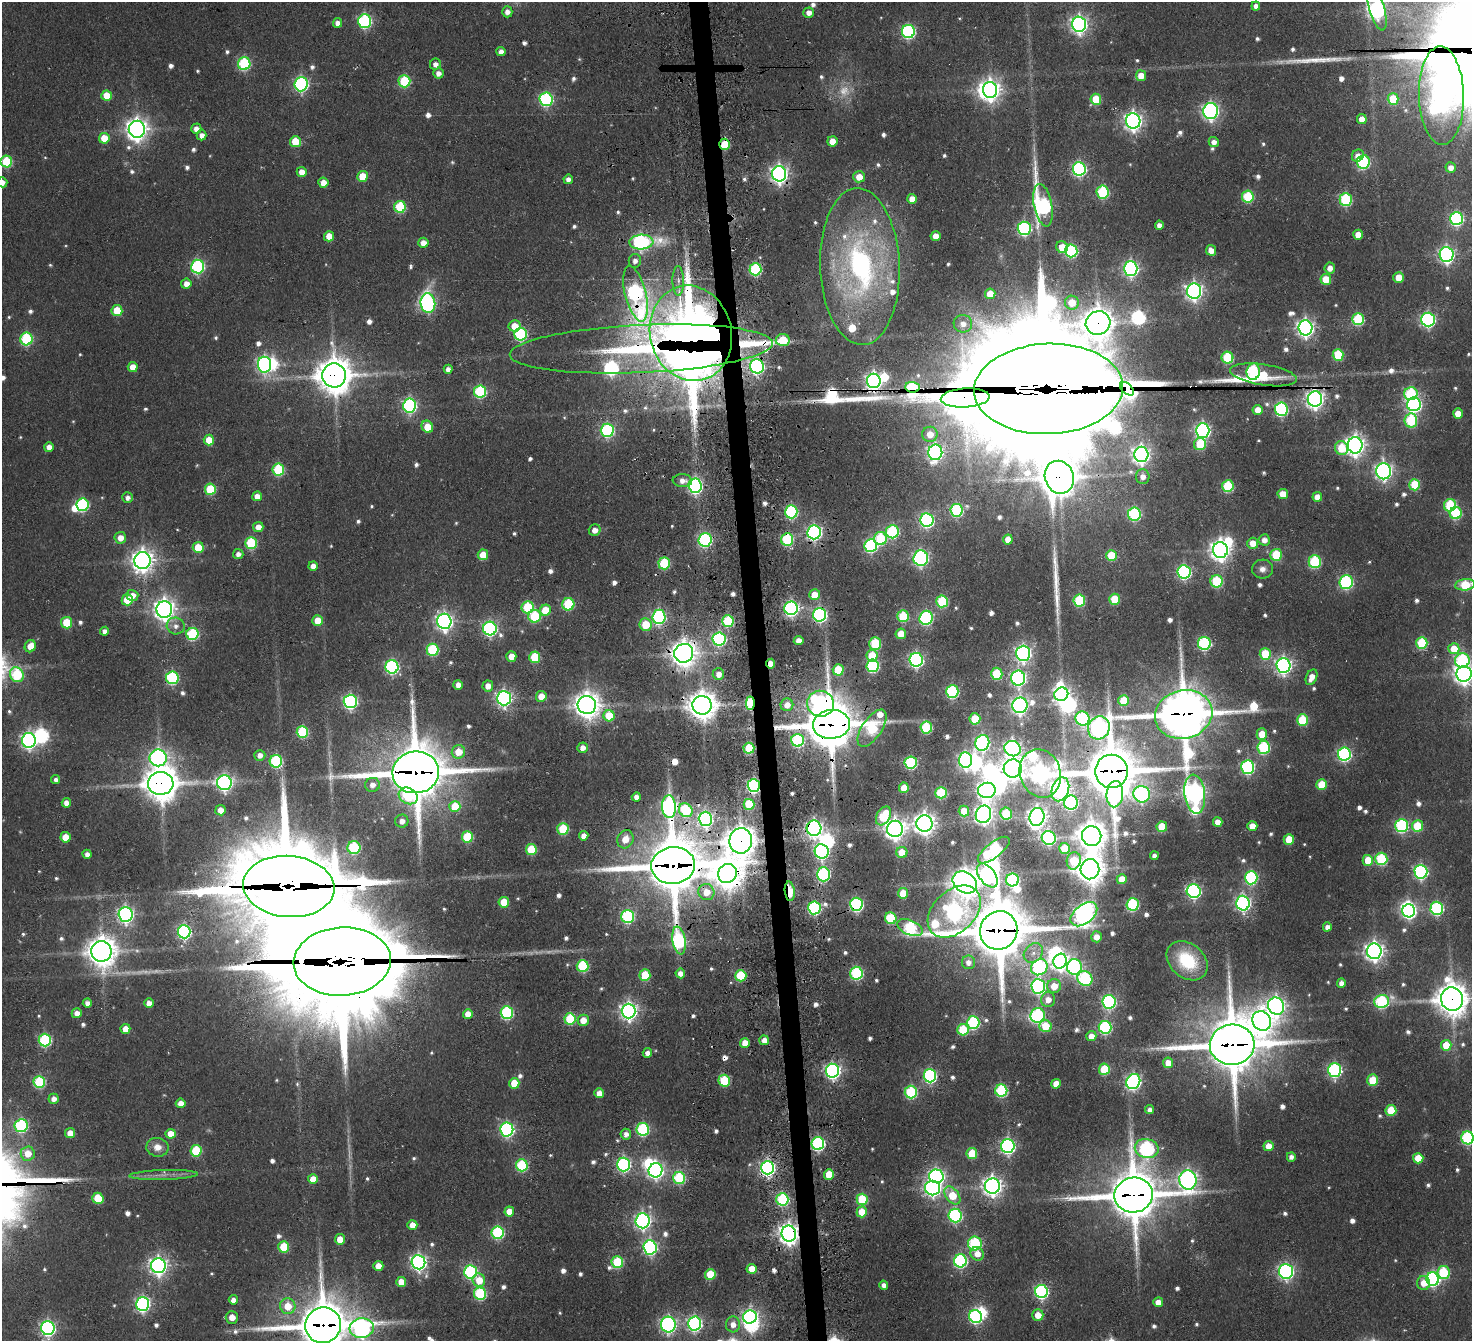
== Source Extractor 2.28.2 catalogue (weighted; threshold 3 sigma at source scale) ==
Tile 5 of 3 x 3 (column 2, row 2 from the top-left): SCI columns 1576-3045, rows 1589-2927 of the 4620 x 4603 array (HDU 1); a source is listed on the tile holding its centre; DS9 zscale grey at full resolution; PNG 1474 x 1343 px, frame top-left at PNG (2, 2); each listed source drawn as its Kron ellipse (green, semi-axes under 4 px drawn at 4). Shown black and unused: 2% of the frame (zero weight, under 3 of 4 exposures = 11% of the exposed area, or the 3 px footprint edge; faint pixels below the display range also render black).
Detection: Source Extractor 2.28.2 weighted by HDU 2 'WHT'; one run over the whole footprint, this tile lists its part. Background 0.287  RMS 0.012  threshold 0.0546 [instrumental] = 3 sigma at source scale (4.5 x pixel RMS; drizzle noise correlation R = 1.50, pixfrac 1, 0.05/0.05 arcsec/px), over >= 5 px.
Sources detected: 750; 9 too faint to see at this stretch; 21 inside a brighter object's white glare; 5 cosmic-ray / hot-pixel residue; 3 long thin detections or spike segments (spike, bleed or trail) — neither listed nor drawn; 12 inside a brighter listed object's ellipse — not listed separately; of the other 700, all 500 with FLUX_AUTO >= 7.11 (the completeness limit of this list) listed and drawn (200 fainter detections not listed), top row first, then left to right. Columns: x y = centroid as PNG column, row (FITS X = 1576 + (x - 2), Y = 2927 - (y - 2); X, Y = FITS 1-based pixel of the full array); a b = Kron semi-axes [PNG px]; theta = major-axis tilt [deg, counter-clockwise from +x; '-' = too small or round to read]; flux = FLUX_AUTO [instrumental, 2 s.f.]
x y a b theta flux
1256 6 4 4 - 7.2
1377 8 23 7 -74 500
507 12 5 5 - 7.9
809 13 5 5 - 11
365 21 7 6 - 230
337 23 5 4 - 9
1079 24 7 7 - 610
908 31 6 6 - 240
501 52 4 4 - 7.9
244 64 6 6 - 160
435 64 5 5 - 7.5
438 73 5 5 - 8.6
1141 76 5 5 - 22
404 81 6 6 - 100
301 84 7 6 - 290
990 90 8 7 - 1000
107 96 5 5 - 31
1441 96 49 22 -88 1300
546 99 7 6 - 230
1096 99 5 5 - 50
1393 99 5 5 - 51
1211 111 8 7 - 450
1362 119 5 5 - 18
1133 121 8 7 - 670
137 129 8 8 - 1100
196 129 5 5 - 9.4
202 135 5 5 - 8.6
104 138 5 5 - 37
832 141 5 5 - 19
295 142 5 5 - 41
1214 142 5 5 - 8.1
725 144 5 5 - 42
1358 156 6 5 - 12
6 161 6 6 - 89
1363 162 7 6 - 180
1451 167 5 5 - 11
1079 169 7 6 - 280
302 172 5 5 - 15
779 174 8 7 - 670
362 176 5 5 - 31
859 177 6 5 - 20
568 179 5 4 - 7.4
2 182 5 5 - 8.3
323 183 5 5 - 16
1103 192 6 6 - 140
1248 197 6 6 - 100
912 199 5 5 - 17
1346 199 6 6 - 160
1043 205 21 9 -79 380
400 207 6 6 - 96
1457 219 6 6 - 230
1159 225 4 4 - 8.6
1024 228 6 6 - 260
1358 235 5 5 - 22
329 236 5 5 - 24
935 236 5 5 - 15
641 242 12 7 4 380
423 243 5 5 - 14
1062 247 6 5 - 25
1211 250 5 5 - 12
1071 251 6 6 - 190
1446 254 7 7 - 430
635 261 7 6 - 7.2
198 267 7 6 - 230
860 267 78 40 -88 390
1330 268 5 5 - 11
755 269 6 6 - 160
1131 269 7 6 - 380
1399 277 5 5 - 23
1326 279 5 5 - 34
678 281 15 5 -89 7.6
186 284 5 5 - 11
1194 291 7 7 - 620
635 294 28 10 -76 400
990 294 5 5 - 26
428 303 9 7 -83 340
1072 303 7 7 - 27
117 311 5 5 - 41
1358 319 6 6 - 120
1428 320 7 6 - 330
1098 323 12 11 - 2200
963 324 9 9 - 11
514 326 6 5 - 24
1305 328 7 7 - 600
691 333 48 41 -76 1900
521 334 6 6 - 180
26 339 6 6 - 160
783 340 7 6 - 61
641 349 132 24 3 870
1338 355 6 5 - 83
1227 358 6 6 - 100
264 365 8 6 -82 410
757 366 7 7 - 310
133 367 5 5 - 19
448 369 4 4 - 8.4
1253 372 8 6 82 190
334 375 12 12 - 3200
1263 375 34 10 -9 51
874 381 7 7 - 560
912 387 7 5 -5 130
1048 389 74 45 2 88000
1127 389 8 5 -43 1600
480 391 6 6 - 160
1411 394 7 6 - 150
965 398 24 9 3 3500
1315 399 7 7 - 710
1414 404 7 7 - 370
410 405 7 6 - 300
1281 409 6 6 - 230
1258 410 5 5 - 15
1458 414 5 5 - 20
1411 420 7 6 - 120
427 427 6 5 - 32
607 430 7 6 - 240
1203 431 7 7 - 450
930 434 7 7 - 19
209 440 5 5 - 28
1200 444 6 6 - 57
1355 445 8 7 - 910
49 447 5 4 - 11
1341 448 7 6 - 40
935 452 8 7 - 440
1141 454 7 7 - 630
278 470 6 6 - 120
1384 471 8 7 - 540
1059 477 16 14 -71 3200
1143 477 7 6 - 11
682 481 9 6 -4 10
1415 485 5 5 - 70
695 486 7 6 - 360
1228 486 6 5 - 100
210 489 5 5 - 77
1283 494 5 5 - 24
257 496 5 5 - 14
128 497 5 5 - 7.1
1317 497 5 5 - 14
82 505 6 6 - 180
1450 505 6 6 - 110
956 510 6 6 - 180
791 512 6 6 - 210
1456 513 6 6 - 120
1134 514 6 6 - 180
927 520 7 6 - 290
258 527 5 5 - 13
595 530 6 5 - 11
814 532 7 7 - 370
892 532 6 6 - 160
120 538 6 6 - 15
880 538 6 6 - 110
787 539 6 6 - 140
1008 539 5 5 - 19
705 540 7 6 - 230
1264 540 5 5 - 11
251 543 6 5 - 110
1253 543 5 5 - 20
871 546 6 6 - 210
198 547 5 5 - 41
1220 550 8 7 - 920
238 554 5 5 - 7.6
483 555 5 5 - 31
1111 555 5 5 - 54
1276 555 6 5 - 77
921 558 7 7 - 330
143 561 8 8 - 1100
1315 562 6 6 - 150
664 563 6 5 - 100
313 566 5 4 - 11
1262 569 10 9 - 8.8
1184 572 7 6 - 270
1217 581 6 6 - 110
1346 582 7 6 - 210
1465 585 10 5 7 67
132 595 6 5 - 13
815 595 5 5 - 24
1115 599 5 5 - 50
127 600 5 5 - 51
1079 600 6 5 - 110
942 601 6 6 - 100
568 604 6 6 - 95
528 607 6 6 - 87
791 608 7 6 - 350
164 609 8 8 - 1100
545 610 5 5 - 37
820 615 7 6 - 300
535 616 6 6 - 100
903 616 6 5 - 85
659 617 7 6 - 260
926 618 7 6 - 240
317 620 5 5 - 24
444 621 7 7 - 600
728 621 6 5 - 110
67 623 6 5 - 51
645 625 6 6 - 41
176 626 9 8 - 8.8
490 629 7 6 - 300
104 631 4 4 - 7.2
192 634 6 6 - 150
901 634 5 5 - 25
719 639 6 6 - 250
799 641 5 4 - 12
1204 643 6 6 - 210
1422 643 6 5 - 94
875 644 6 6 - 86
30 646 6 5 - 19
1454 649 5 5 - 29
432 650 6 6 - 130
684 653 9 9 - 1700
1023 653 7 7 - 510
1265 654 6 5 - 64
872 655 6 5 - 39
511 656 5 5 - 18
535 657 5 5 - 74
916 660 7 6 - 350
1462 660 7 7 - 190
771 664 5 4 - 16
873 666 6 6 - 180
1283 666 7 7 - 530
392 667 7 6 - 270
838 670 5 5 - 63
718 674 6 5 - 13
997 674 6 6 - 79
1464 674 8 7 - 860
17 675 8 6 -59 130
1311 677 8 5 66 15
172 678 6 6 - 190
1018 678 7 7 - 380
458 685 5 4 - 11
488 686 5 5 - 13
952 692 6 6 - 200
1061 694 7 6 - 520
541 696 5 5 - 20
504 698 7 7 - 480
350 701 7 6 - 310
1124 701 5 5 - 52
750 703 6 4 89 140
820 704 13 13 - 450
587 705 9 9 - 1700
702 705 9 9 - 2000
787 705 6 6 - 14
1020 705 8 7 - 550
1184 714 29 24 14 6500
609 716 5 5 - 47
975 719 5 5 - 54
1082 719 7 7 - 180
1302 720 6 5 - 80
831 724 18 14 6 8200
926 727 6 6 - 120
872 728 21 10 56 140
1099 728 12 10 63 580
302 732 6 6 - 110
1262 734 5 5 - 30
29 740 7 7 - 470
797 740 6 6 - 160
982 743 8 7 - 320
1264 747 6 6 - 140
583 748 5 5 - 11
749 748 5 5 - 75
1013 749 8 7 - 500
458 752 7 6 - 27
1344 754 6 6 - 280
260 755 5 5 - 9.7
158 758 8 8 - 490
965 760 7 6 - 390
276 761 6 6 - 160
911 762 6 6 - 170
1248 767 6 6 - 270
1013 768 9 9 - 1100
1112 771 16 16 - 6600
416 772 23 21 6 8100
1040 773 24 20 -71 850
56 780 4 4 - 7.2
161 783 13 11 1 2900
224 783 7 7 - 470
372 785 7 7 - 11
754 785 6 6 - 300
1322 785 5 5 - 50
904 788 5 5 - 26
1060 789 12 8 73 770
987 790 9 7 7 690
941 793 5 5 - 98
1115 794 13 8 86 300
1142 794 8 8 - 370
1195 794 20 10 -83 900
408 796 10 8 -29 92
636 797 4 4 - 8.2
66 803 5 4 - 11
1071 803 7 7 - 240
749 804 5 5 - 75
455 806 5 5 - 55
669 807 11 7 -86 420
220 810 5 5 - 15
686 810 7 6 - 100
964 811 5 5 - 34
983 814 9 7 69 720
1006 814 6 6 - 86
883 816 10 6 60 75
1037 817 9 7 75 900
705 819 7 6 - 430
402 821 6 6 - 10
1218 822 5 5 - 15
924 823 8 8 - 1100
1252 826 5 5 - 17
1402 826 6 6 - 210
1417 826 5 5 - 60
1162 827 5 5 - 41
814 828 8 7 - 570
563 829 6 5 - 87
895 829 8 8 - 1000
584 836 5 4 - 11
1092 836 10 9 - 2000
65 837 5 5 - 25
467 837 6 5 - 82
1049 838 7 6 - 290
625 839 9 8 - 19
1289 839 5 5 - 28
741 841 12 11 - 2300
354 848 6 6 - 140
1065 848 5 5 - 44
531 850 5 5 - 64
994 850 19 7 38 210
822 851 7 7 - 320
902 852 5 5 - 28
87 854 4 4 - 7.7
1154 856 4 4 - 8.1
1381 859 6 6 - 130
1368 860 5 5 - 34
1074 861 9 7 77 56
673 865 22 18 6 7900
1090 869 10 9 - 2000
1421 872 7 6 - 290
727 873 10 9 - 2000
823 874 7 6 - 240
987 875 14 8 -53 340
1251 878 6 6 - 210
1122 879 5 5 - 22
1012 880 6 6 - 170
965 882 13 10 -34 1800
289 886 46 30 -5 26000
790 891 10 5 -84 40
1194 891 7 6 - 310
706 892 8 8 - 23
903 893 5 5 - 31
504 902 5 5 - 38
1243 903 7 6 - 400
856 904 6 6 - 250
1133 904 6 6 - 160
814 908 6 6 - 210
1437 908 6 6 - 210
1409 911 6 6 - 290
954 912 31 21 43 650
126 914 7 7 - 480
1084 914 15 9 39 850
628 916 6 6 - 190
891 918 6 5 - 88
1327 927 4 4 - 8
910 928 14 7 -23 160
999 930 19 18 - 8300
184 932 6 6 - 300
1096 937 5 5 - 13
679 940 14 6 -81 230
101 951 10 10 - 2200
1374 951 7 7 - 810
1033 953 11 8 47 11
1060 961 7 6 - 590
1187 961 23 17 -40 78
342 962 49 34 4 43000
968 962 7 6 - 8.7
583 966 6 6 - 110
1039 967 9 7 37 220
1074 967 8 7 - 290
680 973 5 5 - 9
856 973 6 6 - 180
645 975 6 5 - 64
741 976 6 5 - 78
1085 979 8 7 - 190
1341 983 4 4 - 8.1
1038 986 7 7 - 320
1054 986 7 7 - 23
1452 999 12 11 - 2500
1048 1000 7 7 - 14
1382 1001 7 6 - 180
1109 1002 7 6 - 300
87 1003 4 4 - 8.3
149 1003 5 4 - 12
1276 1006 9 8 - 660
629 1011 7 7 - 660
77 1013 5 5 - 11
507 1013 6 6 - 200
468 1014 5 5 - 17
1038 1015 7 7 - 230
570 1019 6 5 - 91
583 1020 6 5 - 20
1262 1021 10 9 - 1200
973 1023 6 6 - 190
1045 1026 6 5 - 42
1105 1027 6 6 - 190
125 1029 5 5 - 17
963 1030 6 6 - 73
1091 1036 5 5 - 13
45 1040 6 6 - 170
764 1040 5 5 - 14
745 1043 5 5 - 19
1232 1045 22 20 6 7300
1446 1045 5 5 - 36
647 1053 5 5 - 7.7
1168 1063 5 5 - 20
1104 1069 5 5 - 74
1335 1070 7 6 - 270
832 1071 7 6 - 430
930 1076 6 6 - 240
1373 1080 6 5 - 46
724 1081 6 5 - 80
39 1082 6 6 - 130
1133 1082 8 6 59 390
514 1083 5 5 - 38
1056 1084 5 5 - 19
1001 1091 6 6 - 170
911 1092 6 6 - 160
599 1093 5 5 - 13
54 1099 5 5 - 9.8
181 1103 5 4 - 13
1150 1110 4 4 - 7.9
1391 1110 5 5 - 57
21 1126 6 6 - 180
507 1129 7 6 - 300
643 1129 6 6 - 170
70 1133 5 5 - 18
171 1134 5 5 - 21
626 1134 5 5 - 8.4
1467 1138 6 6 - 190
818 1143 6 6 - 250
1008 1146 7 6 - 350
1268 1146 5 5 - 17
157 1147 11 9 -11 15
1147 1148 12 9 -13 290
196 1151 6 5 - 91
972 1153 5 5 - 53
28 1154 7 7 - 23
1291 1157 5 4 - 7.2
1418 1158 5 5 - 35
623 1164 7 6 - 280
522 1165 6 6 - 120
767 1168 6 6 - 420
655 1170 7 6 - 500
829 1174 5 5 - 37
163 1175 34 5 2 13
936 1176 7 7 - 420
679 1178 6 6 - 130
313 1179 5 5 - 22
1188 1180 9 8 - 720
992 1186 7 7 - 840
933 1188 7 7 - 450
952 1195 10 6 -51 47
1134 1195 19 17 9 5800
98 1198 5 5 - 43
782 1199 6 6 - 170
862 1199 5 5 - 83
509 1212 5 5 - 20
862 1212 5 5 - 34
955 1215 7 6 - 230
643 1221 7 7 - 480
412 1225 5 5 - 20
498 1233 6 6 - 180
789 1233 8 7 - 1000
340 1239 5 5 - 20
975 1244 7 7 - 140
284 1247 6 5 - 56
650 1247 7 6 - 310
977 1254 7 6 - 15
960 1261 6 6 - 230
418 1262 7 7 - 510
617 1262 6 6 - 92
158 1266 7 7 - 660
378 1266 5 5 - 16
752 1269 5 5 - 22
1286 1271 7 7 - 380
470 1272 6 6 - 240
1443 1272 6 6 - 110
710 1274 5 5 - 48
1433 1279 7 6 - 300
479 1280 7 6 - 27
401 1282 5 5 - 21
1424 1283 7 6 - 19
884 1285 4 4 - 7.5
1041 1291 6 6 - 280
480 1294 6 6 - 150
233 1300 4 4 - 8.7
1158 1302 5 5 - 17
143 1304 7 6 - 360
288 1306 8 7 - 28
1038 1315 6 5 - 19
976 1316 7 6 - 220
232 1317 6 6 - 14
750 1317 7 6 - 450
694 1323 7 6 - 350
733 1324 8 7 - 12
323 1325 18 17 - 6100
668 1325 8 7 - 390
48 1328 7 6 - 380
362 1328 12 10 7 530
Overlapping masked pixels (flux is a lower limit): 53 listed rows (the first 20) at x y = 1441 96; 725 144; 779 174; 635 294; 1098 323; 691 333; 641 349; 757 366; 334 375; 874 381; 912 387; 1048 389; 1127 389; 965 398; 1315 399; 1059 477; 814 532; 787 539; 820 615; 659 617
Isophote crosses this tile's border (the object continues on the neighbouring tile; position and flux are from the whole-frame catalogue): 10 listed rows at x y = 1377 8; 1441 96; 6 161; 2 182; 1465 585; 1464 674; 1452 999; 1467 1138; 323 1325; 362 1328